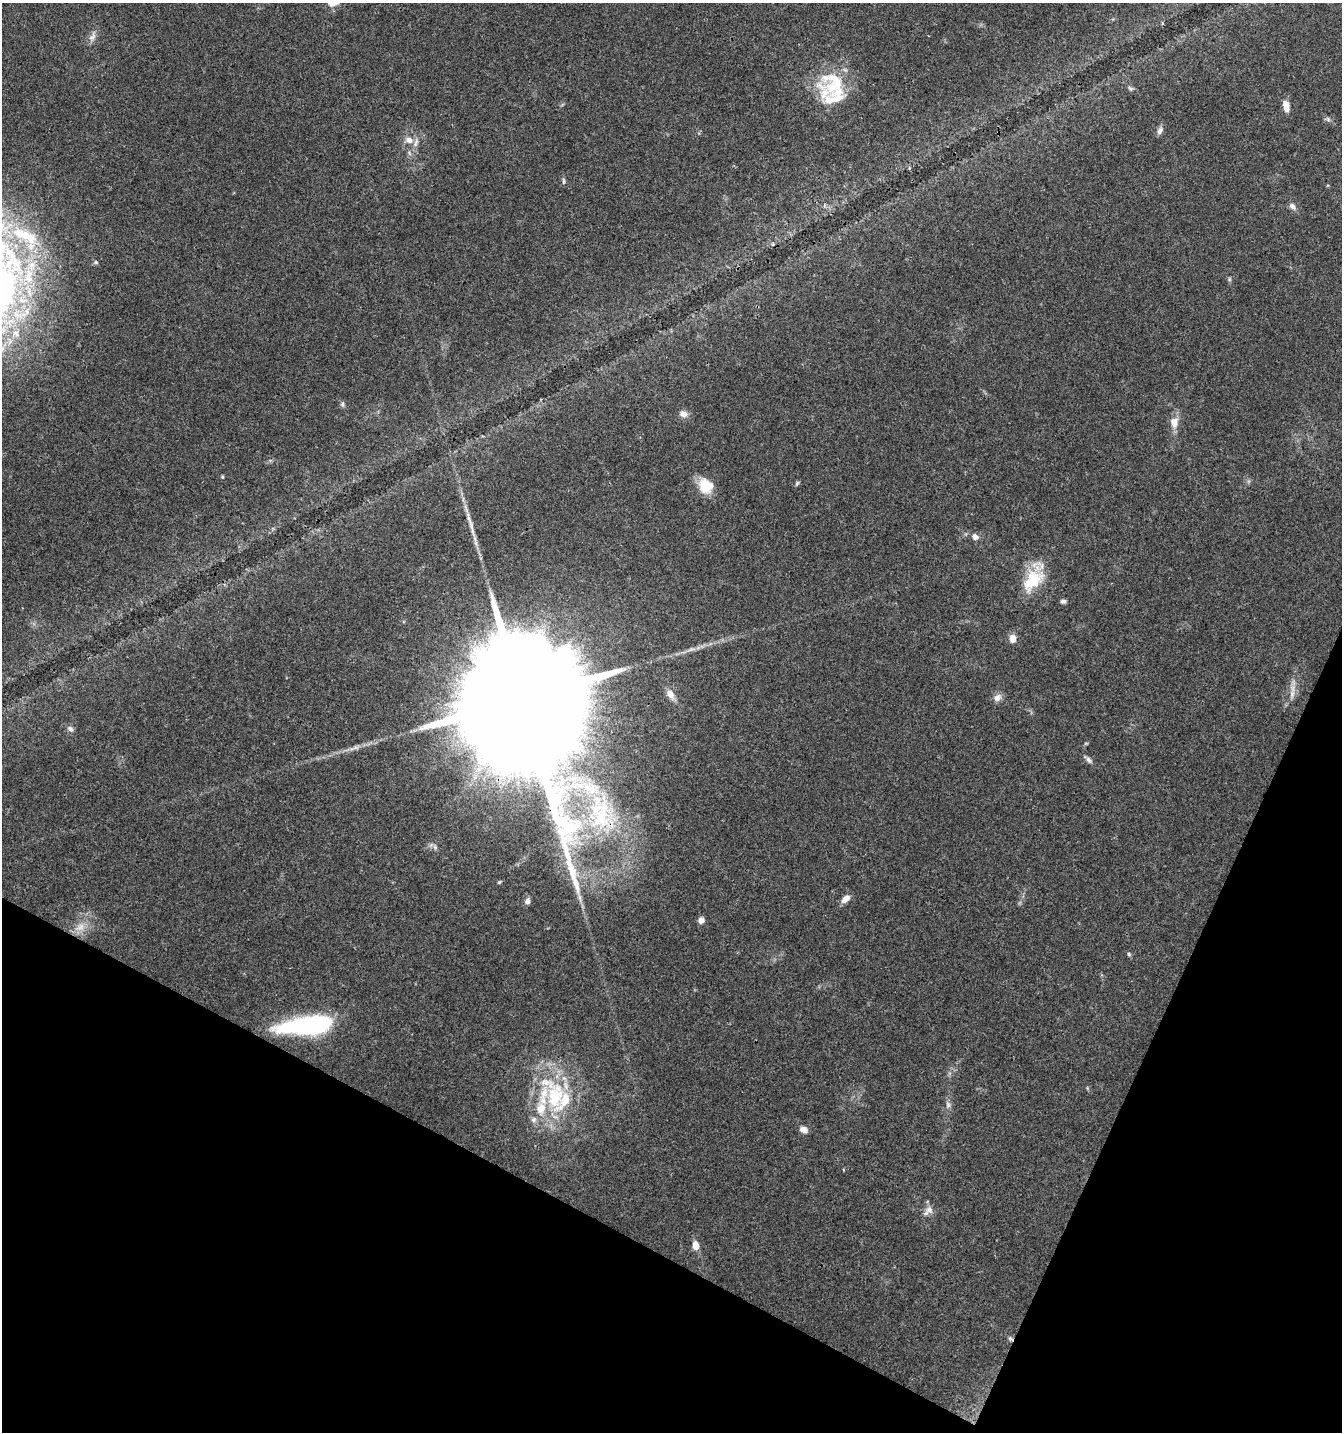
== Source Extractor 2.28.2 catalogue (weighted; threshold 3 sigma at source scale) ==
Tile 15 of 4 x 4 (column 3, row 4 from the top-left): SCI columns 2884-4223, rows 8-1437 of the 5831 x 5728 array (HDU 1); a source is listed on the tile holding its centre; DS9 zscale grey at full resolution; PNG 1344 x 1434 px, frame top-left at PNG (2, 3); no overlay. Shown black and unused: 22% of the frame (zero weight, under 3 of 4 exposures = <1% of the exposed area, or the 3 px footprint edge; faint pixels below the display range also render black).
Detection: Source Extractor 2.28.2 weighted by HDU 2 'WHT'; one run over the whole footprint, this tile lists its part. Background 0.0442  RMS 0.0035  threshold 0.0156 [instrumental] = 3 sigma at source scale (4.5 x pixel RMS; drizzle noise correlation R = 1.50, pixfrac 1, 0.0396/0.0396 arcsec/px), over >= 5 px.
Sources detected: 56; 1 too faint to see at this stretch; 1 inside a brighter object's white glare — not listed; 10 inside a brighter listed object's ellipse — not listed separately; the other 44 listed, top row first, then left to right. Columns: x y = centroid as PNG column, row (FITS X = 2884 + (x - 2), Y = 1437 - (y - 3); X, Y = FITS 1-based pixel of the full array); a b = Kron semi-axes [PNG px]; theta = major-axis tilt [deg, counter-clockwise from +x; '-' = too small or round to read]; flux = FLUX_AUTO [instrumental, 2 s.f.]
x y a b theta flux
92 37 14 8 65 2.1
1130 89 8 6 -38 0.75
834 98 46 31 -14 16
1285 104 8 7 - 2.2
1328 119 6 5 - 0.71
1160 131 11 7 60 1.4
409 140 12 10 -27 3
563 181 8 4 -89 0.64
1292 206 10 7 -40 1.6
23 234 38 19 -23 21
96 262 6 5 - 0.53
29 274 18 12 68 8.1
1229 279 6 5 - 0.55
342 404 7 5 89 0.75
684 414 9 8 - 2.2
1174 422 16 11 -88 3.5
222 477 5 4 - 0.36
797 483 7 5 62 0.58
706 486 19 17 -39 7.7
469 519 24 6 -77 3.5
975 537 9 8 - 1.5
1033 580 31 20 59 14
1063 601 6 5 - 0.95
1013 639 9 7 -86 2.9
670 694 14 8 -57 2.7
1292 694 14 6 86 2.4
997 697 12 9 41 1.9
521 699 58 28 -32 31000
70 729 9 7 -34 1.2
1089 760 11 5 -48 1.2
601 816 52 29 72 31
435 847 7 6 - 0.99
499 882 5 4 - 0.41
845 899 11 7 40 2.5
527 901 7 7 - 1.5
701 920 7 7 - 1.7
1129 954 6 4 -68 0.61
310 1025 62 17 7 55
555 1096 42 27 79 28
948 1105 8 6 -74 1.1
803 1130 9 7 -36 2.3
929 1210 12 10 -59 2.3
695 1246 10 7 -84 3.4
1010 1339 8 5 -39 0.81
Overlapping masked pixels (flux is a lower limit): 3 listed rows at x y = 521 699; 601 816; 1010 1339